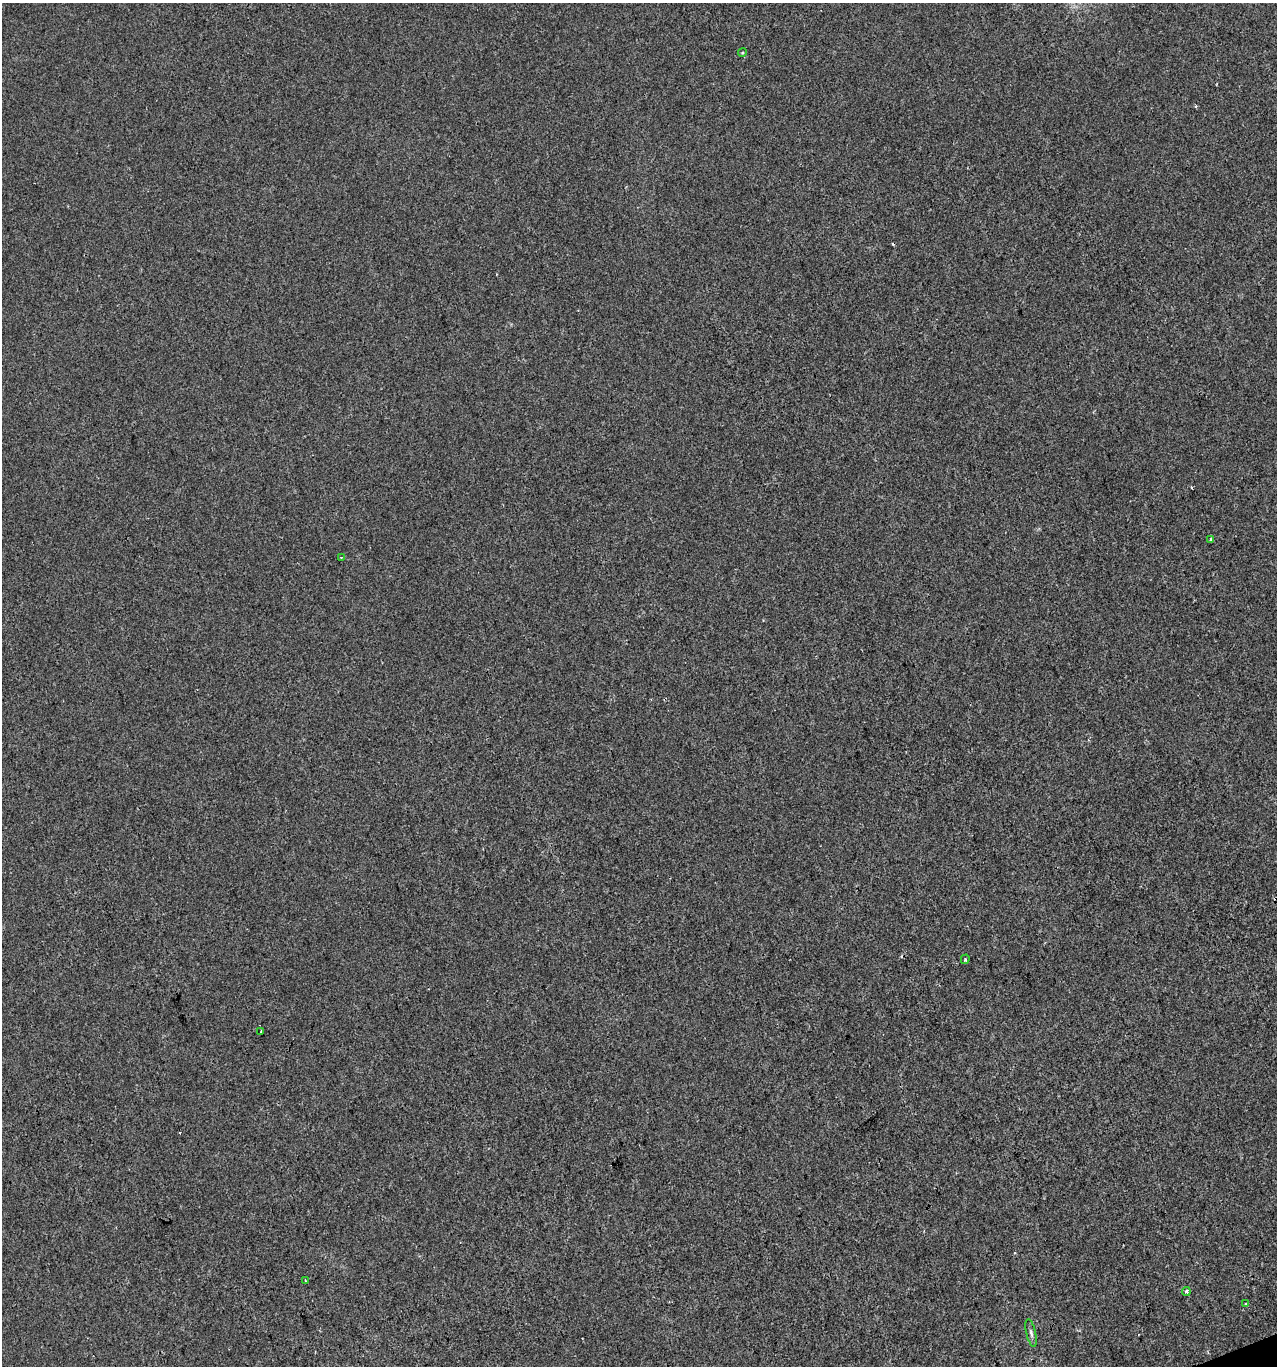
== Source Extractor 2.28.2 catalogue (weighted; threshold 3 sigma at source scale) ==
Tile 6 of 4 x 4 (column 2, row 2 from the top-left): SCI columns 1400-2674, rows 2731-4094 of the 5294 x 5460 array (HDU 1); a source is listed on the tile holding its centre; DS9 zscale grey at full resolution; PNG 1279 x 1368 px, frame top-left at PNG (2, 3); each listed source drawn as its Kron ellipse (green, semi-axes under 4 px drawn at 4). Shown black and unused: <1% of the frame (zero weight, under 2 of 3 exposures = <1% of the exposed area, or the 3 px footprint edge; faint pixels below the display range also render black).
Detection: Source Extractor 2.28.2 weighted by HDU 2 'WHT'; one run over the whole footprint, this tile lists its part. Background 9.07e-04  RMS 0.0047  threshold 0.0212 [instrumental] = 3 sigma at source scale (4.5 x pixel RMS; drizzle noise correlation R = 1.50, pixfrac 1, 0.0396/0.0396 arcsec/px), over >= 5 px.
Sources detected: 11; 2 cosmic-ray / hot-pixel residue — neither listed nor drawn; the other 9 listed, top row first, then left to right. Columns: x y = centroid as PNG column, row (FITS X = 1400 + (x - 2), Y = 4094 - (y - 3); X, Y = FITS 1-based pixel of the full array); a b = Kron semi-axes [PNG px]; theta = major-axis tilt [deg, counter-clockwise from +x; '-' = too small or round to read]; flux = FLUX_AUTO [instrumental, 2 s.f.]
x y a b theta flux
742 53 4 3 - 0.46
1210 539 3 3 - 2
341 557 4 2 - 0.36
965 959 5 3 - 0.63
261 1032 3 2 - 0.74
306 1281 4 2 - 0.59
1186 1291 4 4 - 1.3
1246 1303 3 3 - 1.4
1031 1333 14 5 -77 1.5